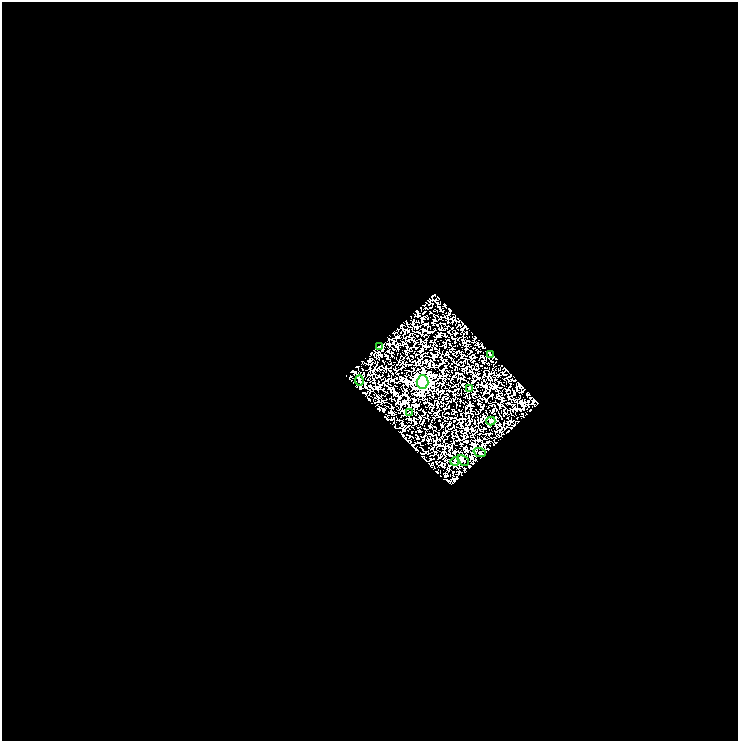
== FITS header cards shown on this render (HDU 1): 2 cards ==
NAXIS1  =                  736
NAXIS2  =                  739

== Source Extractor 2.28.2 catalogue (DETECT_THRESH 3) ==
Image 736 x 739 px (HDU 1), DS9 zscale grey, 1 PNG px = 1 image px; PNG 740 x 743 px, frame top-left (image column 1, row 739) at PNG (2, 2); each listed source drawn as its Kron ellipse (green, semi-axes under 4 px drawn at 4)
Background 0.0614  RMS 0.11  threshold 0.323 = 3 sigma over >= 5 px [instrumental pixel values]
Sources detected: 10; all 10 listed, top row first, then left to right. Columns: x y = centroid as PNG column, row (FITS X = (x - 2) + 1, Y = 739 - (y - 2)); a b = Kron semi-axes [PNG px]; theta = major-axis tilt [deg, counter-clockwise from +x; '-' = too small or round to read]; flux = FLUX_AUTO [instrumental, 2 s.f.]
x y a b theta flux
380 347 4 2 - 11
490 355 4 2 - 4.8
359 381 5 2 - 6.4
423 382 7 6 - 1700
469 388 3 2 - 8.7
410 413 3 2 - 3.6
491 421 4 4 - 23
480 452 6 2 -21 5.7
463 460 6 3 -45 7.1
455 462 4 2 - 4.7